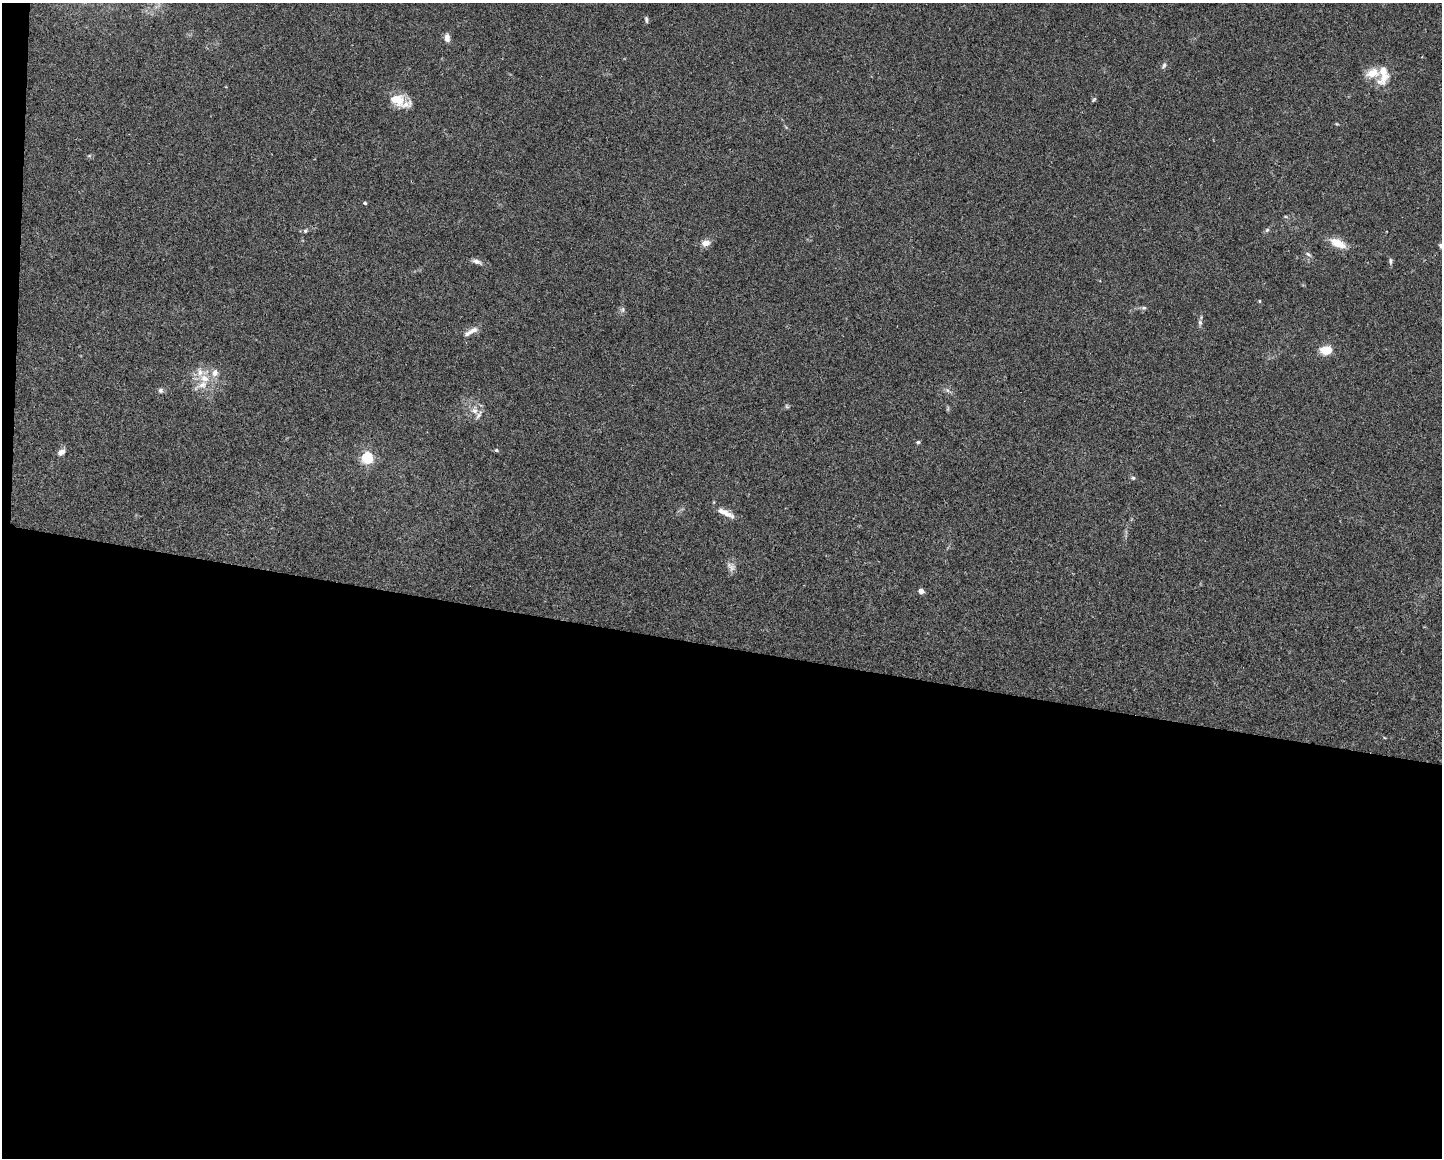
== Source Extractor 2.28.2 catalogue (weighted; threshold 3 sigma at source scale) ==
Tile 10 of 3 x 4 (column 1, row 4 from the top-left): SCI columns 221-1660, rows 1-1156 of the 4647 x 4626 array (HDU 1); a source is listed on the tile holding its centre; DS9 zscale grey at full resolution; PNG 1444 x 1160 px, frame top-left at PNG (2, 3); no overlay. Shown black and unused: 45% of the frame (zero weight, under 2 of 3 exposures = <1% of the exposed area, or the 3 px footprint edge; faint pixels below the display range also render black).
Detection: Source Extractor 2.28.2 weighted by HDU 2 'WHT'; one run over the whole footprint, this tile lists its part. Background 0.0671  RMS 0.0056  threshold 0.0253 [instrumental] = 3 sigma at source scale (4.5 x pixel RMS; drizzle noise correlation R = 1.50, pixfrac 1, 0.05/0.05 arcsec/px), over >= 5 px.
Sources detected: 42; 4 inside a brighter listed object's ellipse — not listed separately; the other 38 listed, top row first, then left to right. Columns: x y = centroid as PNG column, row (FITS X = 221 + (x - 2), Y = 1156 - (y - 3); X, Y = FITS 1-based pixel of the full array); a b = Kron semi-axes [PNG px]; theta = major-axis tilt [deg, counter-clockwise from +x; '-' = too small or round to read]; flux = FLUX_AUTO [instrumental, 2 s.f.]
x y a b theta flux
646 20 8 4 -81 1.1
447 38 10 6 -88 3
1164 65 9 6 61 1.4
1372 73 19 12 9 7.8
1383 73 25 10 -86 10
397 100 24 13 -15 12
1094 100 7 4 45 0.76
1337 124 5 3 - 0.53
89 156 6 4 19 0.72
365 203 4 3 - 0.78
1285 217 7 3 -9 0.69
1267 230 6 6 - 1
305 231 7 6 - 1.1
705 243 10 8 9 4
1338 243 18 9 -24 9.4
1308 254 7 4 -44 1.2
477 261 13 6 -25 2.4
1390 261 8 5 90 1.2
1259 301 4 4 - 0.51
1144 308 7 5 1 1.1
623 310 8 7 - 1.4
1200 323 8 6 -75 1.6
471 331 21 6 28 4.1
1326 350 10 7 1 12
215 373 10 9 - 3.9
204 378 14 10 -19 7.4
160 390 7 7 - 1.4
947 390 6 5 - 1.3
787 406 7 5 -59 0.84
474 411 13 10 -82 4.8
918 442 5 4 - 1.1
496 450 6 4 -16 0.84
61 452 10 7 35 2.7
367 458 5 5 - 71
1133 478 5 5 - 0.88
725 513 26 7 -25 5.5
731 566 14 10 -41 3.1
921 591 4 4 - 4.7